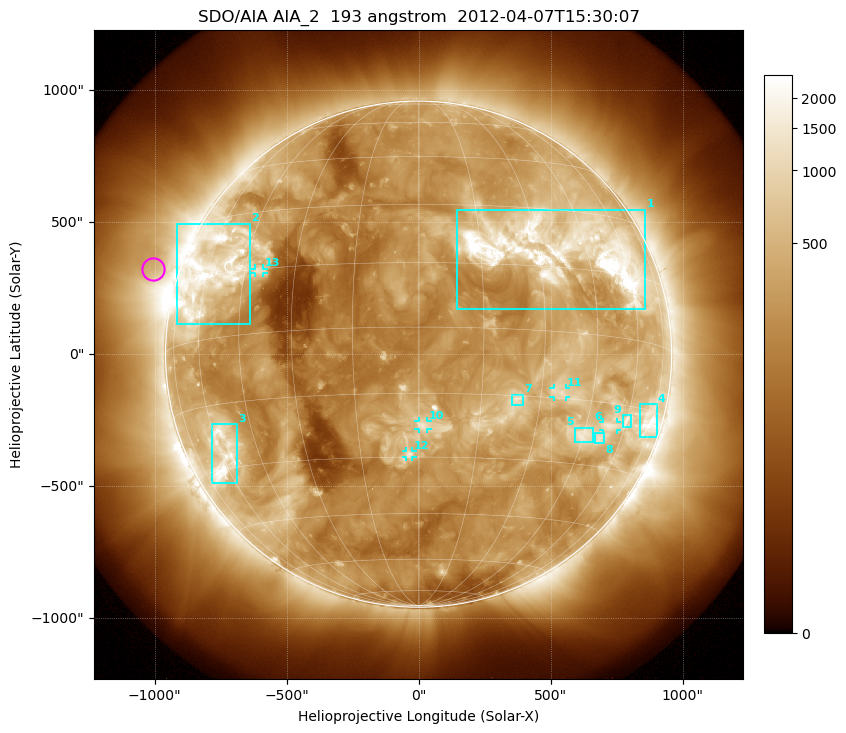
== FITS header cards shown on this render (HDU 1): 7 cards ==
TELESCOP= 'SDO/AIA'
INSTRUME= 'AIA_2'
WAVELNTH=                  193
WAVEUNIT= 'angstrom'
DATE-OBS= '2012-04-07T15:30:07.84'
CTYPE1  = 'HPLN-TAN'
CTYPE2  = 'HPLT-TAN'

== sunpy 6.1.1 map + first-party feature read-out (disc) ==
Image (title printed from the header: SDO/AIA AIA_2  193 angstrom  2012-04-07T15:30:07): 1024 x 1024 px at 2.4 arcsec/px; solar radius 959 arcsec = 399 px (full disc in frame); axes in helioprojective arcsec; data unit not stated in the header (colour bar unlabelled)
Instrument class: DISC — disc imager (sunpy class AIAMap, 193 A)
Bright regions (active regions / flare kernels): reference = the median radial profile (limb darkening/brightening removed); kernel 9 px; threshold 5 sigma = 758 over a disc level ~260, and >= 1.15x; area >= 12 px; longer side >= 10 px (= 24 arcsec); searched inside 0.97 R_sun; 13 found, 13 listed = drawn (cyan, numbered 1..; 5 of them under ~33 arcsec drawn as corner ticks so the feature stays visible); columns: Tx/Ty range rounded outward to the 5 arcsec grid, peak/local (2 s.f.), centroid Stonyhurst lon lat
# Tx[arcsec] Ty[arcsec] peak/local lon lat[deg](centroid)
1 145..860 170..550 18 +36 +19
2 -915..-635 110..495 7.8 -59 +16
3 -785..-685 -490..-265 6.8 -60 -27
4 835..905 -315..-190 6.2 +72 -17
5 590..660 -335..-275 5.7 +45 -23
6 695..750 -285..-255 4.9 +53 -20
7 350..395 -195..-150 5.3 +24 -16
8 665..705 -340..-300 4.6 +51 -23
9 770..810 -275..-230 4.1 +60 -18
10 0..35 -285..-255 5.1 +1 -22
11 510..560 -160..-130 4.8 +35 -14
12 -50..-25 -390..-365 5.6 -2 -29
13 -620..-585 305..325 4.4 -40 +15
Off-limb structures (1.02-1.3 R_sun): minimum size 162 px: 6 found; the strongest spans PA ~55..90 deg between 1.02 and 1.3 R_sun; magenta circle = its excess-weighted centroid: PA ~70 deg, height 1.1 R_sun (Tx ~-1005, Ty ~325 arcsec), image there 1.8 x the reference